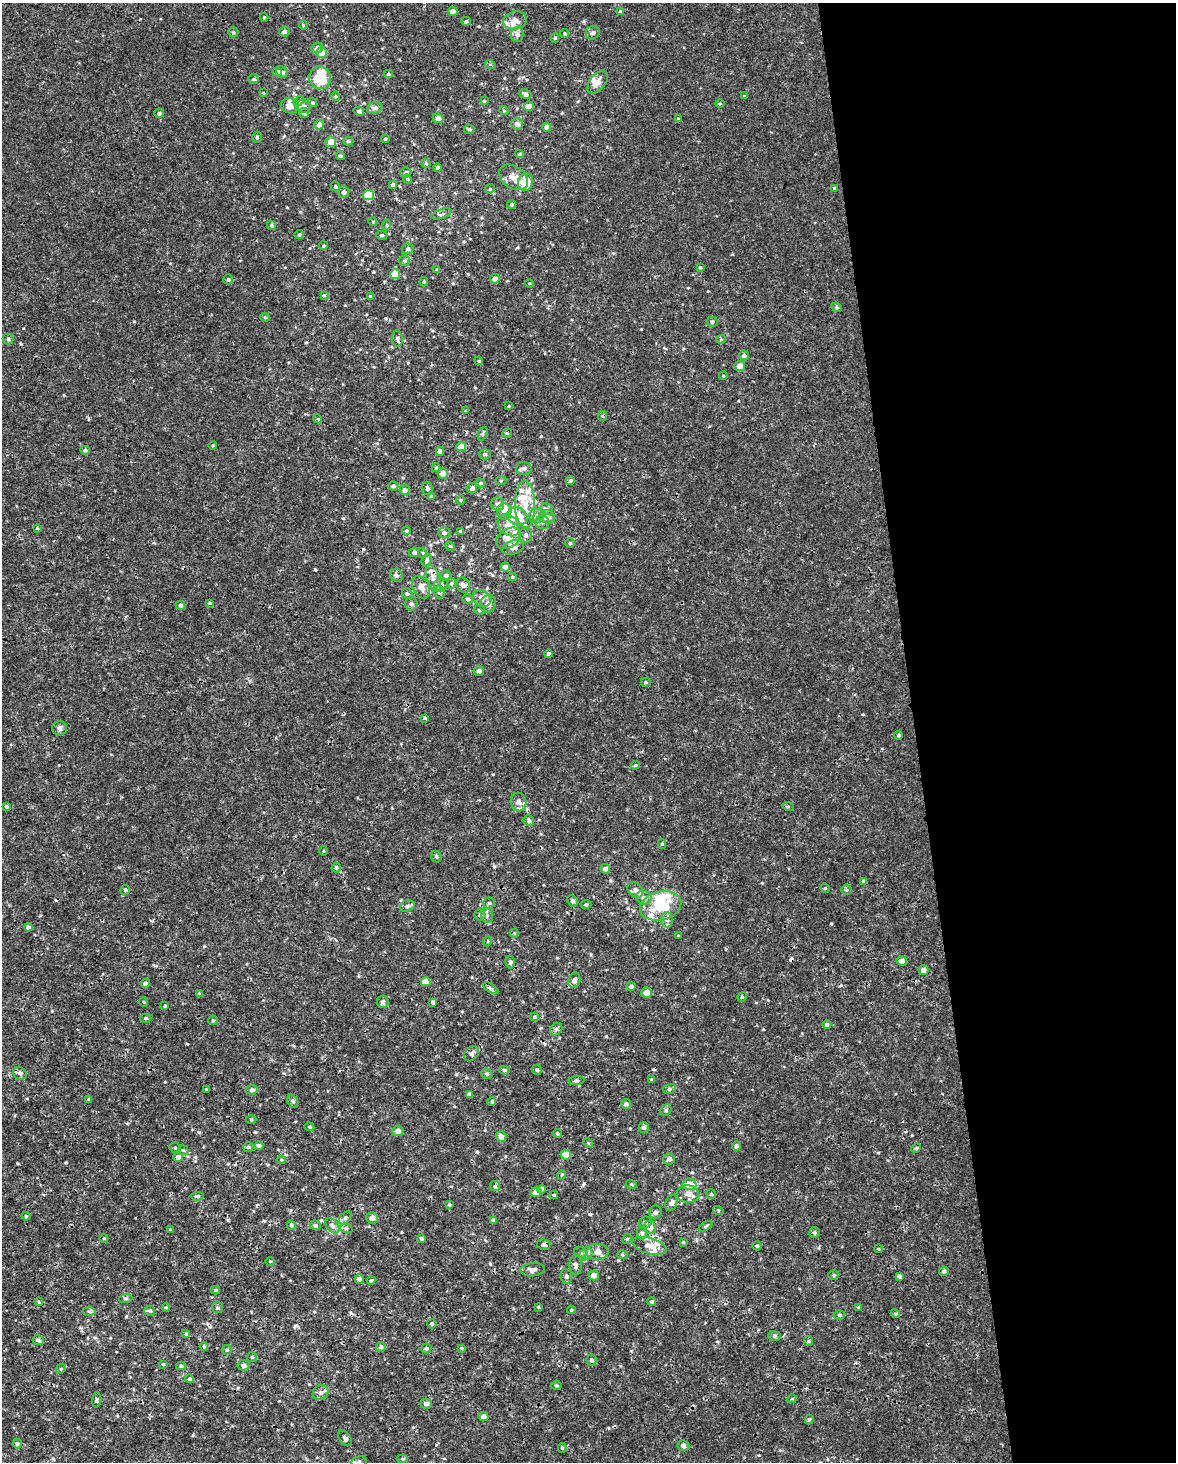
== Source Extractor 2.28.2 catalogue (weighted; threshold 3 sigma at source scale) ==
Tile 8 of 4 x 3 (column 4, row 2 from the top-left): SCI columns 3521-4694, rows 1519-2978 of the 4694 x 4454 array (HDU 1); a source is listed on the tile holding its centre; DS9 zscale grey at full resolution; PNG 1178 x 1464 px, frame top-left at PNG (2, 3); each listed source drawn as its Kron ellipse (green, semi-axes under 4 px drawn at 4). Shown black and unused: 22% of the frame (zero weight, under 3 of 4 exposures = <1% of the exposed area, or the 3 px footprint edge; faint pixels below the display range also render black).
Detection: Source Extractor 2.28.2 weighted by HDU 2 'WHT'; one run over the whole footprint, this tile lists its part. Background 5.86e-04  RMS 8.8e-04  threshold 0.00397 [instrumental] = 3 sigma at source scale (4.5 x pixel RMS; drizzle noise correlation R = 1.50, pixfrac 1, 0.0396/0.0396 arcsec/px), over >= 5 px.
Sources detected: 371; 1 inside a brighter object's white glare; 14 cosmic-ray / hot-pixel residue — neither listed nor drawn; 24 inside a brighter listed object's ellipse — not listed separately; the other 332 listed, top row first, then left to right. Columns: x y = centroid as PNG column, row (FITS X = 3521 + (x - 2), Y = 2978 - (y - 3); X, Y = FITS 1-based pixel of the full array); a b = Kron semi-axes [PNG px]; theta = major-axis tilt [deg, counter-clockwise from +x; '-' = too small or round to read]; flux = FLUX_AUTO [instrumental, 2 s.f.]
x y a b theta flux
453 11 4 4 - 0.49
620 11 4 4 - 0.14
264 17 4 4 - 0.099
515 20 12 9 14 0.7
466 21 5 4 - 0.16
303 25 4 3 - 0.082
233 32 5 5 - 0.15
284 32 5 5 - 0.25
565 33 4 4 - 0.13
593 33 7 6 - 0.23
517 34 7 6 - 0.36
555 38 5 4 - 0.15
317 48 6 5 - 0.26
322 53 5 5 - 0.84
490 64 5 3 - 0.093
277 72 5 4 - 0.35
282 72 6 5 - 0.29
388 74 4 3 - 0.14
320 78 11 10 - 3.3
253 79 5 4 - 0.11
598 82 13 7 51 0.61
263 93 3 3 - 0.073
525 94 6 4 -28 0.35
336 96 4 4 - 0.095
744 96 4 4 - 0.083
299 101 6 4 44 0.11
484 101 4 3 - 0.082
312 103 5 4 - 0.1
720 103 5 3 - 0.087
290 106 9 7 -12 0.6
303 106 7 6 - 0.33
529 106 5 4 - 0.59
375 108 8 5 22 0.22
359 111 5 4 - 0.2
504 111 4 3 - 0.071
159 113 5 4 - 0.19
304 113 5 5 - 0.13
438 118 5 4 - 0.39
678 118 4 2 - 0.063
517 124 6 5 - 0.32
319 125 5 4 - 0.49
547 127 4 4 - 0.43
469 129 5 4 - 0.13
257 137 5 4 - 0.13
385 139 4 4 - 0.096
348 141 5 4 - 0.14
331 142 5 5 - 0.84
519 154 4 4 - 0.092
340 156 4 4 - 0.16
426 163 5 4 - 0.099
437 168 4 4 - 0.14
406 172 5 5 - 0.16
513 177 16 11 -35 0.81
407 179 4 4 - 0.093
525 182 9 7 72 2.1
393 185 4 4 - 0.3
335 186 5 4 - 0.13
834 188 3 3 - 0.086
490 189 5 4 - 0.11
343 192 6 5 - 0.29
369 195 5 5 - 2.6
512 204 4 4 - 0.14
441 214 11 4 18 0.19
373 222 4 3 - 0.084
272 225 5 4 - 0.19
387 225 5 3 - 0.09
299 234 5 4 - 0.13
382 235 6 4 1 0.12
323 246 4 4 - 0.13
408 249 5 5 - 0.19
405 261 5 5 - 0.15
700 267 4 3 - 0.13
437 270 4 4 - 0.14
395 274 5 5 - 2
228 279 5 5 - 0.16
495 279 5 4 - 0.38
424 282 5 4 - 0.13
529 283 4 3 - 0.069
324 295 4 4 - 0.078
370 296 3 3 - 0.089
837 307 5 4 - 0.13
265 317 5 4 - 0.12
712 322 5 5 - 0.21
8 339 5 5 - 0.16
397 339 8 5 -83 0.24
721 339 5 4 - 0.12
744 355 5 5 - 0.21
479 361 4 3 - 0.079
740 366 5 5 - 0.68
723 376 4 3 - 0.071
509 406 4 3 - 0.086
465 411 3 3 - 0.092
602 416 5 4 - 0.11
318 419 4 3 - 0.076
507 433 5 4 - 0.11
483 434 7 4 66 0.15
213 445 4 3 - 0.087
461 447 5 4 - 0.97
85 450 5 4 - 0.16
440 451 4 4 - 0.41
485 454 5 5 - 0.2
436 468 4 4 - 0.12
524 468 7 6 - 0.27
443 473 5 5 - 0.58
501 480 5 3 - 0.093
570 481 5 4 - 0.16
481 483 4 4 - 0.12
393 486 5 4 - 0.19
427 488 6 5 - 0.19
472 488 5 5 - 0.24
405 490 5 5 - 0.24
432 496 4 4 - 0.2
461 500 5 4 - 0.1
498 504 7 6 - 0.28
525 505 23 10 -89 1.5
547 509 6 5 - 0.2
504 511 8 7 - 0.7
517 516 10 8 -28 1.8
536 516 7 7 - 0.38
547 517 8 6 -18 0.44
542 522 7 6 - 0.24
509 525 12 9 -45 0.94
37 528 4 3 - 0.085
406 531 4 3 - 0.13
461 531 4 3 - 0.24
444 533 6 5 - 0.27
526 535 7 6 - 0.26
508 538 14 9 33 0.79
570 543 4 4 - 0.12
450 546 5 4 - 0.091
513 548 11 6 18 0.44
414 552 5 4 - 0.26
423 553 5 3 - 0.076
427 560 6 4 65 0.15
505 567 4 4 - 0.36
396 575 7 6 - 0.21
446 576 5 5 - 0.22
512 577 4 4 - 0.11
433 579 13 6 -72 0.51
452 583 5 3 - 0.11
441 585 7 6 - 0.23
463 585 8 6 -55 0.39
421 587 12 8 -63 0.54
440 592 6 5 - 0.23
407 594 6 5 - 0.15
482 598 10 7 -35 0.43
468 599 5 5 - 0.19
209 603 4 3 - 0.098
411 604 7 6 - 0.22
488 604 9 7 58 0.48
181 605 5 4 - 0.2
479 610 5 5 - 0.19
548 654 4 4 - 0.15
479 671 5 5 - 0.32
645 682 5 4 - 0.11
425 718 4 3 - 0.11
60 728 7 7 - 0.25
899 735 4 4 - 0.15
635 765 4 4 - 0.11
518 802 9 7 -78 0.4
7 806 4 4 - 0.15
788 806 6 3 -19 0.098
529 821 5 5 - 0.19
662 844 5 4 - 0.12
323 851 5 3 - 0.077
436 857 6 5 - 0.14
336 868 5 4 - 0.16
605 869 5 4 - 0.35
864 881 4 4 - 0.26
825 888 5 4 - 0.1
125 890 5 4 - 0.16
635 890 9 6 -42 0.36
846 890 5 4 - 0.14
644 898 8 6 -14 0.46
573 901 6 5 - 0.25
489 903 5 5 - 0.16
586 905 5 3 - 0.097
407 906 7 5 18 0.22
661 906 21 14 16 3.2
480 915 5 5 - 0.18
487 915 8 6 -71 0.28
667 920 7 6 - 0.28
28 927 4 4 - 0.22
514 933 4 4 - 0.083
678 936 3 3 - 0.099
488 941 5 3 - 0.074
902 961 5 5 - 0.34
510 962 6 5 - 0.18
923 970 5 4 - 0.55
574 980 8 5 72 0.33
426 982 5 4 - 1.1
145 983 5 4 - 0.21
631 986 4 4 - 0.25
491 988 8 4 -33 0.17
646 993 5 5 - 0.56
199 994 4 3 - 0.17
742 997 5 4 - 0.1
143 1002 5 3 - 0.07
383 1002 6 6 - 0.23
433 1002 4 4 - 0.64
165 1006 3 3 - 0.33
535 1017 4 4 - 0.11
146 1018 5 4 - 0.14
213 1020 5 4 - 0.12
827 1025 4 4 - 0.25
556 1029 7 5 46 0.19
471 1054 8 6 45 0.29
504 1070 5 4 - 0.13
537 1070 5 5 - 0.14
20 1073 7 6 - 0.25
487 1074 6 5 - 0.18
652 1079 4 3 - 0.09
576 1081 8 3 4 0.14
206 1089 3 2 - 0.064
669 1089 6 5 - 0.19
252 1090 5 5 - 0.26
469 1094 4 4 - 0.26
89 1099 3 3 - 0.13
293 1101 7 5 -68 0.18
492 1101 4 4 - 0.14
626 1104 5 5 - 0.23
666 1110 6 5 - 0.15
251 1119 5 3 - 0.096
309 1127 5 4 - 0.1
644 1128 5 5 - 0.19
398 1131 5 5 - 0.52
557 1133 4 4 - 0.13
501 1136 5 5 - 0.53
588 1143 5 4 - 0.083
259 1146 4 4 - 0.33
736 1146 4 4 - 0.27
248 1147 5 5 - 0.14
175 1148 6 5 - 0.16
916 1148 5 4 - 0.11
183 1150 5 5 - 0.14
566 1155 5 4 - 1.4
178 1157 5 4 - 0.4
669 1159 6 5 - 0.32
281 1160 4 4 - 0.09
562 1175 5 3 - 0.099
631 1184 5 3 - 0.095
689 1184 7 6 - 1
495 1186 5 5 - 0.14
542 1189 4 4 - 0.55
536 1192 6 5 - 0.44
688 1194 11 9 -3 0.52
711 1194 5 5 - 0.11
554 1195 4 3 - 0.092
197 1196 6 4 6 0.16
671 1203 8 5 69 0.33
449 1205 3 3 - 0.1
718 1210 5 3 - 0.091
655 1212 6 6 - 0.28
26 1216 4 4 - 0.096
345 1218 8 4 46 0.22
372 1218 6 5 - 0.49
494 1221 4 4 - 0.23
645 1223 6 6 - 0.23
291 1225 5 4 - 0.15
315 1225 5 4 - 0.17
332 1226 9 5 -46 0.29
706 1226 7 4 34 0.13
650 1227 6 6 - 0.51
346 1228 6 4 -18 0.14
170 1229 3 2 - 0.062
642 1233 6 5 - 0.21
814 1233 5 5 - 0.16
104 1238 4 3 - 0.061
421 1239 4 4 - 0.13
627 1239 5 4 - 0.14
683 1242 3 3 - 0.083
544 1244 7 5 -13 0.23
649 1246 18 7 -16 0.85
757 1246 4 4 - 0.12
879 1249 4 3 - 0.071
580 1252 6 5 - 0.19
598 1252 11 8 -2 0.63
586 1254 7 5 45 0.22
622 1255 5 3 - 0.1
270 1261 4 3 - 0.069
576 1265 10 6 -89 0.29
533 1270 12 6 6 0.39
944 1271 5 4 - 0.16
594 1275 5 5 - 0.72
834 1275 5 4 - 0.13
566 1276 7 6 - 0.2
899 1276 4 4 - 0.2
359 1279 4 4 - 0.27
371 1280 4 4 - 0.11
216 1290 4 3 - 0.12
126 1298 7 4 6 0.15
39 1302 4 4 - 0.1
652 1302 4 4 - 0.16
166 1307 4 3 - 0.071
538 1307 3 3 - 0.099
859 1307 4 3 - 0.15
217 1308 5 5 - 0.15
571 1310 4 3 - 0.089
150 1311 5 5 - 0.17
89 1312 6 4 -4 0.14
895 1314 4 4 - 0.1
839 1315 5 4 - 0.12
432 1324 5 5 - 0.17
186 1334 4 4 - 0.13
775 1336 6 5 - 0.16
38 1340 6 5 - 0.22
808 1341 5 4 - 0.12
204 1346 4 4 - 0.12
381 1347 5 5 - 0.17
426 1348 5 5 - 0.16
461 1348 4 4 - 0.098
227 1350 5 5 - 0.14
252 1357 5 5 - 0.12
592 1360 5 5 - 0.19
163 1364 4 3 - 0.082
243 1365 6 5 - 0.34
181 1366 5 4 - 0.15
61 1369 5 4 - 0.12
189 1379 4 4 - 0.16
556 1385 6 3 -1 0.1
321 1392 8 7 - 0.36
792 1399 4 3 - 0.065
97 1400 8 3 87 0.14
426 1404 5 5 - 0.35
483 1416 5 5 - 0.4
809 1419 5 4 - 0.16
345 1438 9 5 -56 0.23
17 1444 4 4 - 0.18
683 1446 6 5 - 0.26
562 1448 5 4 - 0.12
403 1459 6 3 0 0.12
359 1462 8 5 10 0.21
Overlapping masked pixels (flux is a lower limit): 2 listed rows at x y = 438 118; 544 1244
Isophote crosses this tile's border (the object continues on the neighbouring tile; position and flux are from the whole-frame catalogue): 1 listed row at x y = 359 1462
Unlisted compact peaks at least as high as the median listed source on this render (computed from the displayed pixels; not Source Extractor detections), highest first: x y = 315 569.